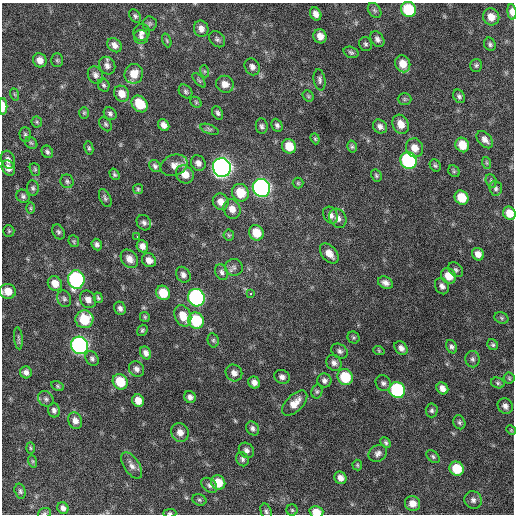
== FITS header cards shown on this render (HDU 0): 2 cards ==
NAXIS1  =                  512 / Axis length
NAXIS2  =                  512 / Axis length

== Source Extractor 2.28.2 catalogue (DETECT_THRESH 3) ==
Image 512 x 512 px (HDU 0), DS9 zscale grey, 1 PNG px = 1 image px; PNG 516 x 516 px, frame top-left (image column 1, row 512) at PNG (2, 3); each listed source drawn as its Kron ellipse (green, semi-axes under 4 px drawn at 4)
Background 594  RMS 18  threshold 53.5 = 3 sigma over >= 5 px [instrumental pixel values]
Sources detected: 191; all 191 listed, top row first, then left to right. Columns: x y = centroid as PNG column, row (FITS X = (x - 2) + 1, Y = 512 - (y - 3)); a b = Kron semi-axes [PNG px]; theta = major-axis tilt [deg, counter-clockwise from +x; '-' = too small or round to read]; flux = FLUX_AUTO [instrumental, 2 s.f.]
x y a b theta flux
408 9 8 7 - 57000
375 10 8 6 -54 2800
512 12 8 4 -84 9200
316 14 7 5 -59 6700
135 16 7 5 -53 2500
491 17 8 8 - 12000
150 24 7 7 - 2500
201 29 8 7 - 7100
141 32 8 8 - 4600
320 36 7 6 - 9200
141 37 7 7 - 3300
217 39 9 7 -45 3400
377 39 8 6 -56 4300
167 40 7 4 -71 1700
365 44 7 6 - 2700
490 44 7 5 -57 2800
114 45 8 6 -44 6000
351 52 8 5 -20 2700
40 60 7 6 - 9200
57 60 7 5 -89 1900
403 64 9 7 -66 14000
476 65 6 6 - 2400
107 66 9 7 -58 5700
252 67 9 7 -61 5300
204 71 6 4 -71 1700
134 74 10 9 - 18000
95 75 9 7 -62 4700
199 80 9 4 -48 2200
319 80 11 5 -81 3600
225 84 9 8 - 9000
104 85 7 5 -65 2400
185 92 8 6 -48 2900
14 94 6 4 -70 1500
122 94 8 7 - 12000
308 96 6 5 - 1900
459 96 7 5 -59 2900
404 99 7 6 - 2100
196 102 6 5 - 1700
140 104 9 7 -48 32000
3 106 8 4 89 14000
84 113 6 5 - 1700
218 113 7 5 -63 3100
110 114 7 5 -47 3000
37 122 5 5 - 1800
106 124 8 5 -51 2300
401 124 10 7 -64 13000
164 125 6 5 - 6300
277 125 7 5 -64 3100
262 126 8 6 -83 3200
380 126 7 6 - 4900
209 129 10 4 -22 2600
25 135 7 5 -89 2400
315 139 6 4 -68 1600
485 140 10 6 -47 7100
31 143 7 5 -42 2100
462 145 7 6 - 19000
289 146 7 6 - 19000
352 147 6 4 -75 2000
89 148 7 4 -80 1900
414 148 9 8 - 12000
47 152 6 5 - 2800
8 160 9 7 -74 6100
409 160 8 8 - 190000
198 163 8 7 - 6200
487 163 6 4 -71 1600
174 165 14 10 20 9800
435 165 6 5 - 2200
155 166 6 5 - 3000
222 167 9 9 - 700000
8 168 8 6 -60 7600
35 169 6 5 - 1800
454 171 6 5 - 1900
114 174 6 4 -57 2100
185 174 10 8 -51 14000
376 175 6 5 - 2000
67 181 7 6 - 2600
491 181 7 5 -70 2000
298 183 5 5 - 1800
33 188 7 6 - 2800
261 188 9 8 - 410000
496 188 7 6 - 3000
138 189 5 5 - 1800
240 193 9 8 - 29000
23 196 7 6 - 3000
105 198 9 5 -64 2800
462 198 7 6 - 25000
221 202 8 7 - 9700
31 208 6 4 -90 1600
232 209 10 8 -69 10000
509 213 7 6 - 15000
330 215 9 7 -60 5500
338 218 10 8 -59 6500
144 223 8 6 -54 3800
9 231 6 5 - 1800
58 232 8 6 -60 2700
256 233 8 7 - 24000
229 235 5 5 - 1800
137 237 3 2 - 2400
74 241 6 5 - 1700
97 244 6 5 - 3700
142 246 6 5 - 6400
329 253 11 7 -49 11000
478 254 6 5 - 8200
129 259 10 7 -52 9000
149 260 7 6 - 7700
234 267 9 8 - 4000
456 270 8 6 -45 2900
222 272 8 6 -66 3700
183 275 8 7 - 4800
449 276 8 7 - 17000
76 279 9 8 - 200000
55 283 7 6 - 13000
385 283 8 5 -23 5300
442 286 8 6 -64 5200
8 291 8 7 - 15000
163 293 7 6 - 25000
250 294 3 2 - 3800
98 298 5 4 - 1900
196 298 9 8 - 260000
64 299 8 7 - 3400
88 299 9 7 -56 7500
120 308 7 5 -66 3900
183 316 11 8 -67 16000
145 317 5 5 - 1600
501 318 7 5 -24 2300
84 319 9 9 - 35000
196 321 8 7 - 59000
142 330 6 5 - 2200
18 338 11 4 -85 2600
354 338 6 5 - 1900
213 340 7 5 -77 2300
80 345 9 8 - 350000
493 345 6 5 - 2100
451 347 7 5 -63 3000
401 348 7 5 -48 5000
340 351 9 6 -34 3700
379 351 6 3 -19 1200
146 353 7 5 -62 5000
92 359 8 6 -59 3300
472 359 8 7 - 3500
334 363 8 7 - 5000
137 369 8 7 - 4500
26 372 6 5 - 5000
234 373 9 8 - 6300
282 377 8 6 -22 4800
345 377 8 7 - 42000
509 378 5 5 - 1800
324 380 7 7 - 4200
120 382 8 7 - 33000
254 382 6 5 - 5900
383 383 8 7 - 3800
498 383 7 5 -16 2200
58 386 6 4 -28 1800
442 388 6 5 - 6700
397 390 8 7 - 120000
317 391 7 5 76 2200
190 397 6 5 - 4300
46 399 8 7 - 3700
138 401 6 5 - 11000
295 403 16 8 45 13000
505 406 8 7 - 5000
54 410 7 6 - 3700
432 410 7 6 - 2700
75 421 8 7 - 7200
459 422 7 6 - 2600
253 428 7 6 - 3600
511 430 5 4 - 1200
180 432 9 8 - 8500
386 443 6 4 -46 2200
30 448 6 4 -88 1500
246 450 8 7 - 4200
378 453 10 8 32 4800
433 457 7 5 -40 2400
242 459 7 6 - 3200
32 461 6 4 -71 1600
357 465 5 5 - 1700
132 466 15 7 -56 7200
457 469 7 7 - 32000
340 478 6 6 - 7000
218 483 7 6 - 21000
209 485 9 6 -41 3400
20 491 8 5 -75 2500
199 500 7 5 -22 2100
473 500 9 8 - 5400
413 504 8 7 - 9800
63 508 6 5 - 4700
292 510 6 5 - 1700
266 511 8 5 -67 2700
316 512 7 5 -14 17000
44 513 7 5 19 1900
170 513 6 4 1 2300
At the frame edge (FLAGS 8, measured only in part): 7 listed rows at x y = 512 12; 3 106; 509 213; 8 291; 316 512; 44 513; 170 513